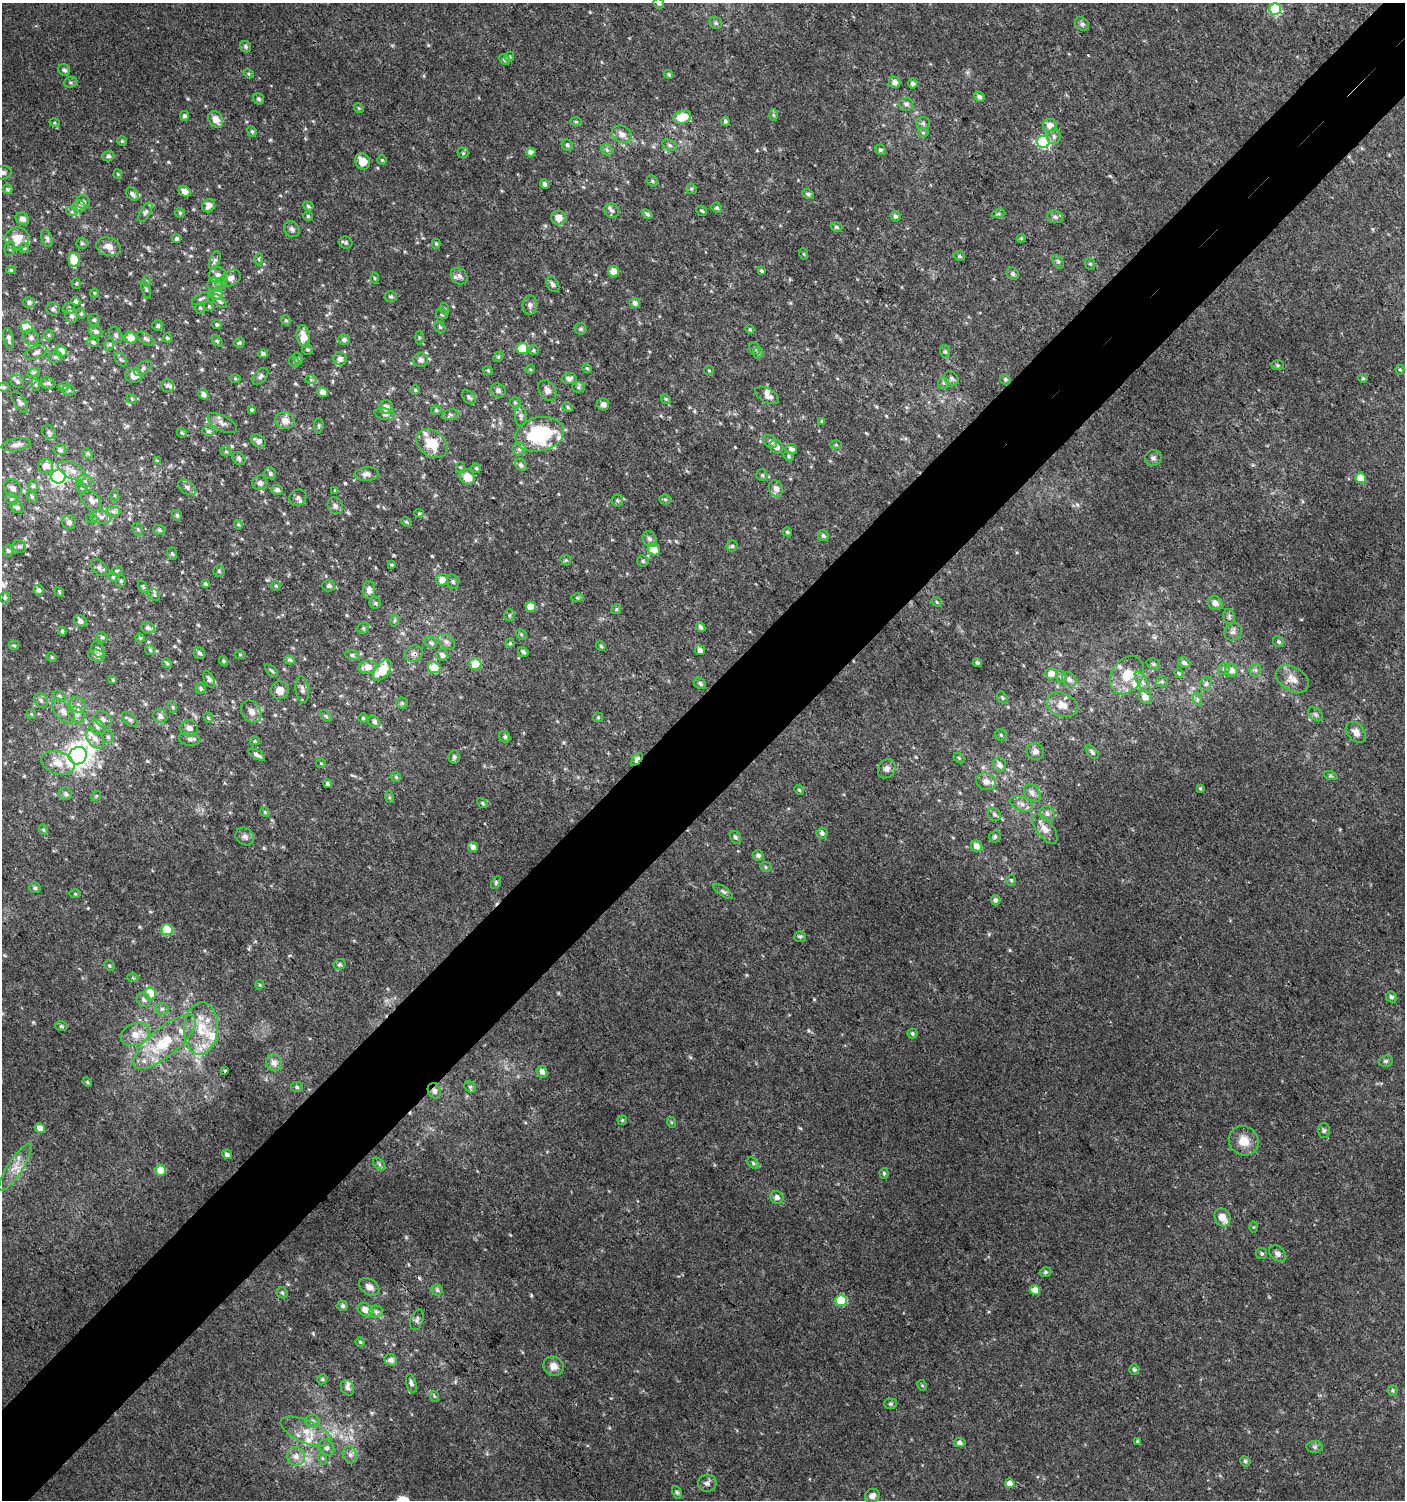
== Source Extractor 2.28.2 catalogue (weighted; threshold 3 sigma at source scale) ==
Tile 10 of 4 x 4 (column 2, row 3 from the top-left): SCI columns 1608-3010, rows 1531-3028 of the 6060 x 6084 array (HDU 1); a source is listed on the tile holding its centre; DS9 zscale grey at full resolution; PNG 1407 x 1502 px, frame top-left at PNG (2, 3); each listed source drawn as its Kron ellipse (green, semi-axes under 4 px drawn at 4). Shown black and unused: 8% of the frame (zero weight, under 3 of 4 exposures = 4% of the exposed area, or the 3 px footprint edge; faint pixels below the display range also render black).
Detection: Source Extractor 2.28.2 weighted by HDU 2 'WHT'; one run over the whole footprint, this tile lists its part. Background 0.00437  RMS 0.0021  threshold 0.00962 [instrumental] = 3 sigma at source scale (4.5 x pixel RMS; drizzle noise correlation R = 1.50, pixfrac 1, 0.0396/0.0396 arcsec/px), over >= 5 px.
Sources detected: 574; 3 cosmic-ray / hot-pixel residue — neither listed nor drawn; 29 inside a brighter listed object's ellipse — not listed separately; of the other 542, all 500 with FLUX_AUTO >= 0.236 (the completeness limit of this list) listed and drawn (42 fainter detections not listed), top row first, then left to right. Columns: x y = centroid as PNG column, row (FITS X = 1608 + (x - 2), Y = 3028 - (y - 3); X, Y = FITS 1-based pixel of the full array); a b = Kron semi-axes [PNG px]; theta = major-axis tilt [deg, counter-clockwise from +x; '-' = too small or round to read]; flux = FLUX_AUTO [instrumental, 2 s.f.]
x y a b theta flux
659 3 5 5 - 0.49
1275 9 6 6 - 16
716 23 6 5 - 0.49
1082 24 8 6 -43 0.58
246 47 6 5 - 0.45
509 57 5 4 - 0.41
504 60 6 4 -44 0.42
64 70 6 5 - 0.64
249 73 6 4 -35 0.28
669 74 5 4 - 0.3
70 82 6 5 - 0.42
895 82 6 5 - 1
913 83 5 4 - 0.67
979 97 5 4 - 0.59
259 99 6 5 - 0.44
906 104 7 6 - 0.67
359 108 5 4 - 0.27
773 115 6 4 -87 0.32
184 116 5 4 - 0.56
682 117 9 6 22 4.2
216 119 9 7 -56 2
576 121 6 4 -2 0.3
725 121 4 4 - 0.47
55 123 5 3 - 0.24
923 123 7 6 - 0.49
1050 126 7 6 - 1.9
252 131 5 4 - 0.34
923 133 6 4 -1 0.31
622 134 10 8 -31 1.5
1054 136 8 7 - 0.77
122 141 4 4 - 0.31
1043 142 6 6 - 27
567 145 6 5 - 0.44
670 145 8 5 -27 0.49
607 150 6 5 - 0.49
880 150 5 4 - 0.42
531 152 5 4 - 0.97
463 153 5 5 - 0.33
108 156 6 5 - 0.55
382 160 5 4 - 0.29
362 162 8 7 - 2.5
3 173 8 6 13 0.7
118 174 5 4 - 0.24
652 181 6 5 - 0.37
545 184 5 4 - 0.56
7 189 5 4 - 0.39
691 189 5 5 - 0.36
185 191 6 5 - 1.5
132 194 7 5 -51 0.64
808 194 6 4 -28 0.44
83 202 7 6 - 0.65
209 205 7 6 - 1.2
79 206 6 6 - 0.67
308 206 6 4 -18 0.35
717 208 5 4 - 0.35
612 211 7 7 - 0.67
702 211 6 4 -41 0.38
72 212 6 4 -18 0.35
145 212 11 5 59 0.56
180 213 5 5 - 0.34
647 214 6 4 -39 0.53
998 214 7 4 18 0.33
308 216 5 4 - 0.37
895 216 5 5 - 0.51
1055 217 8 6 -17 0.62
559 218 7 7 - 1.8
22 219 7 5 -32 0.95
836 227 6 4 -16 0.39
292 229 8 7 - 0.62
17 238 12 11 - 2.8
47 238 9 5 -69 0.58
1021 238 4 4 - 0.28
176 239 4 4 - 0.44
82 243 6 5 - 0.44
346 243 7 6 - 0.47
436 244 5 4 - 0.33
108 246 12 9 -17 1.8
24 248 5 5 - 0.35
10 249 7 5 90 0.48
804 254 6 3 -70 0.26
959 256 6 4 -16 0.4
259 259 6 4 -89 0.3
74 260 7 5 -84 4.8
215 260 9 5 67 0.56
1058 261 7 5 -63 0.41
1090 264 6 5 - 0.33
11 270 5 4 - 0.3
613 271 5 5 - 1.9
762 271 4 3 - 0.34
1013 274 6 5 - 0.42
218 275 9 8 - 1.3
459 276 9 7 -45 0.74
231 278 11 7 27 1.1
374 278 5 3 - 0.26
146 281 6 4 -88 0.27
221 283 6 5 - 0.46
76 284 5 4 - 0.29
553 284 8 5 -56 0.66
214 285 7 7 - 0.66
146 289 9 4 -71 0.37
94 293 5 4 - 0.26
217 294 6 6 - 1
391 297 6 5 - 0.46
201 299 10 5 27 0.5
76 301 5 4 - 0.65
220 301 9 4 -43 0.52
29 302 6 5 - 0.71
635 303 5 5 - 0.74
530 305 10 7 86 0.85
209 306 5 4 - 0.27
69 308 6 5 - 0.57
200 308 6 5 - 0.33
53 309 7 6 - 0.67
445 309 6 4 -71 0.27
81 314 5 4 - 0.32
442 314 6 5 - 0.35
71 316 7 6 - 0.72
94 320 5 5 - 0.45
286 320 5 4 - 0.28
158 325 5 5 - 0.5
217 325 5 4 - 0.37
26 327 6 5 - 6.7
440 327 6 5 - 0.32
581 329 6 5 - 0.45
750 329 4 4 - 0.24
96 331 7 5 -18 0.62
49 335 5 5 - 0.31
116 335 8 6 -62 0.56
303 336 11 6 -80 2.2
31 337 8 7 - 0.88
9 338 10 5 -80 0.88
131 338 6 5 - 2.2
167 338 4 4 - 0.34
419 338 7 3 -90 0.25
146 339 9 5 -32 0.58
344 340 6 5 - 0.53
217 341 6 4 -46 0.3
93 342 6 4 -19 0.5
239 343 5 5 - 0.33
110 344 7 4 71 0.41
307 349 6 5 - 0.4
522 349 6 5 - 5.8
755 349 6 5 - 0.39
533 350 5 4 - 0.35
61 351 6 5 - 1.6
945 352 6 5 - 0.38
36 353 12 6 22 0.9
758 353 5 5 - 0.4
263 354 5 4 - 0.57
55 357 7 5 1 0.44
498 357 6 4 48 0.29
121 359 8 5 -49 0.45
298 359 6 5 - 0.36
340 359 7 6 - 0.73
420 360 7 7 - 0.82
294 362 6 5 - 0.3
1277 365 6 5 - 0.34
143 368 10 6 36 0.66
587 368 5 4 - 0.28
530 369 4 4 - 0.26
488 370 5 4 - 0.24
709 370 5 4 - 0.27
1400 370 5 4 - 0.27
34 372 6 4 18 0.41
134 375 8 7 - 2
260 376 10 6 47 0.67
569 378 7 5 2 0.77
951 378 8 6 -46 0.56
1363 378 4 4 - 0.24
235 379 6 4 -1 0.24
311 379 6 4 -2 0.35
1005 379 5 5 - 0.41
17 381 7 6 - 0.56
48 383 7 5 -15 0.6
943 383 6 5 - 0.39
36 385 6 4 -71 0.31
168 385 6 6 - 0.54
64 386 5 3 - 0.25
4 387 6 4 -4 0.4
578 387 6 5 - 0.44
69 390 6 5 - 0.43
415 390 5 4 - 0.32
498 390 7 7 - 0.75
547 390 11 8 -56 1.1
323 392 5 5 - 1.2
203 394 5 5 - 0.97
767 395 13 7 -30 1.2
469 397 8 5 -50 0.6
132 399 6 4 -46 0.28
666 399 5 4 - 0.31
20 402 12 5 -54 0.64
515 402 5 5 - 0.28
603 404 6 6 - 0.93
386 407 7 6 - 1.3
568 407 6 4 -30 0.31
252 410 3 3 - 0.33
436 410 5 4 - 0.36
385 414 10 5 -11 0.64
450 415 8 5 9 0.47
521 416 10 6 -86 0.64
285 421 10 8 -17 1.7
822 421 4 4 - 0.29
222 423 16 7 -28 1.1
319 425 7 4 84 0.37
208 431 6 5 - 0.48
49 432 7 6 - 0.66
182 433 5 4 - 0.32
540 434 25 17 13 18
258 441 8 6 -33 0.98
770 441 7 5 -44 0.53
432 443 17 12 -36 5
16 445 15 6 10 0.98
836 445 6 4 -1 0.29
776 447 7 6 - 1.2
519 449 6 6 - 0.66
791 449 6 5 - 0.96
60 450 6 5 - 0.71
226 451 5 5 - 0.33
87 453 6 4 -44 0.34
789 456 5 4 - 0.3
239 458 7 5 -42 0.46
1153 458 8 8 - 0.64
157 461 4 4 - 0.3
521 465 7 5 -52 0.62
45 466 7 7 - 2
460 468 6 4 -87 0.32
476 468 5 4 - 0.3
72 471 15 7 -27 1.8
270 473 6 5 - 0.51
367 474 12 6 4 1.2
762 475 5 5 - 0.37
58 476 7 7 - 51
467 477 8 7 - 2.7
1361 478 5 5 - 3
85 481 7 6 - 0.76
260 483 7 7 - 0.73
33 486 6 5 - 0.41
187 487 10 6 -35 0.71
82 488 6 5 - 0.39
776 488 8 7 - 1.1
13 489 10 8 -50 0.9
277 490 6 5 - 0.57
335 491 3 3 - 0.24
114 495 6 4 90 0.32
32 497 6 5 - 0.34
298 498 9 7 34 0.74
11 499 6 5 - 0.51
665 499 5 5 - 0.35
91 500 12 8 -48 1.3
617 500 6 5 - 0.36
335 506 9 7 -58 0.71
17 507 7 5 -28 0.52
113 511 7 5 0 0.59
419 513 4 4 - 0.27
177 515 5 4 - 0.43
101 517 10 7 -18 0.98
92 519 6 3 -19 0.26
69 522 7 6 - 0.82
406 522 5 4 - 0.31
238 525 5 4 - 0.26
138 529 6 5 - 0.37
159 530 6 5 - 0.4
787 532 5 4 - 0.34
823 536 6 5 - 0.5
649 539 8 6 -67 0.75
19 546 7 6 - 0.52
732 546 5 5 - 0.4
654 550 6 5 - 2
8 551 6 5 - 0.41
172 554 6 5 - 0.41
566 560 6 5 - 0.31
643 561 5 5 - 0.41
391 565 3 3 - 0.27
99 567 9 6 -48 0.71
117 571 6 4 20 0.33
219 571 5 5 - 0.38
113 577 5 5 - 0.34
442 580 6 6 - 1.7
121 581 5 5 - 0.32
453 582 7 5 -74 0.46
205 584 4 3 - 0.39
276 586 5 4 - 0.27
329 586 6 5 - 0.48
143 587 6 4 -57 0.31
39 590 5 5 - 0.53
369 590 9 6 -89 1
59 592 5 4 - 0.28
154 595 6 5 - 0.41
5 597 5 5 - 0.46
577 598 6 4 -2 0.29
936 602 5 4 - 0.31
375 603 5 5 - 0.38
1215 603 8 6 -42 1.1
531 607 5 5 - 3.3
616 609 5 4 - 0.3
509 615 6 5 - 0.38
1229 617 7 5 -72 0.49
395 620 6 4 71 0.31
80 621 6 5 - 0.8
701 627 5 4 - 0.63
148 628 7 5 -22 0.7
363 628 6 5 - 0.37
62 631 4 4 - 0.29
1233 632 9 8 - 0.83
521 634 6 4 -45 0.31
102 637 6 4 -41 0.33
140 638 4 4 - 0.33
446 642 9 6 -38 0.8
1279 642 6 5 - 0.42
431 643 6 5 - 0.55
510 643 4 4 - 0.3
14 645 5 5 - 0.3
601 646 5 4 - 0.31
98 649 8 6 -63 0.96
150 650 5 5 - 0.3
700 650 5 5 - 0.83
523 652 5 4 - 0.55
200 653 6 5 - 0.57
240 654 6 4 -1 0.27
414 654 9 7 25 0.88
352 655 7 5 -11 0.47
442 655 6 5 - 0.86
97 656 8 6 -14 1
52 657 5 4 - 0.29
290 660 5 4 - 0.39
223 661 5 4 - 0.31
167 663 5 4 - 0.31
977 663 5 4 - 0.44
1184 663 6 5 - 0.67
475 664 6 6 - 5.1
1153 664 7 5 -21 0.39
368 667 9 6 7 2
434 668 6 5 - 4.9
1224 669 6 5 - 0.46
382 670 12 7 52 6.7
1255 670 6 6 - 0.47
272 671 8 3 -40 0.29
1231 671 6 6 - 1.4
1179 673 5 4 - 0.27
1051 674 6 6 - 1.7
1127 675 20 15 57 4.4
1061 677 6 5 - 0.4
209 679 9 5 -65 0.65
1292 679 18 11 -30 2.2
113 680 4 3 - 0.28
1069 680 8 6 -47 0.98
1142 682 12 5 -58 0.97
1162 682 6 5 - 0.39
700 683 6 5 - 0.51
1206 684 7 5 68 0.58
201 688 5 5 - 0.37
302 689 13 6 -82 0.95
280 690 9 9 - 1.7
59 696 7 4 -28 0.41
1145 697 7 6 - 1.9
1002 698 7 5 -57 0.35
1197 699 7 4 -72 0.44
41 700 8 6 -55 0.62
402 703 5 5 - 0.36
78 705 8 7 - 1
1062 705 16 11 -21 2.3
173 707 6 4 -71 0.31
63 711 15 7 -49 1.5
251 712 11 9 -58 1.5
31 714 5 4 - 0.28
1316 714 8 5 -41 0.5
76 715 9 7 -44 1.1
160 716 7 6 - 0.99
326 716 7 4 -45 0.32
598 717 5 5 - 0.24
208 718 5 4 - 0.31
363 718 5 5 - 0.3
103 719 9 7 -40 0.9
130 720 9 5 -42 0.58
374 722 7 5 -40 0.62
97 727 8 6 -32 0.76
189 728 9 8 - 1.3
1356 732 12 8 -46 1.6
1001 735 6 5 - 0.33
108 737 6 6 - 0.42
505 737 6 5 - 0.48
95 738 11 7 -51 1.5
190 739 11 7 -7 0.82
254 741 5 4 - 0.28
1035 751 9 8 - 0.99
1092 752 8 5 -49 0.5
257 755 9 4 -31 0.78
78 756 9 8 - 170
454 757 7 5 83 0.51
959 758 6 4 -45 0.27
637 759 7 3 48 1.6
58 763 17 11 -19 2.6
321 763 5 4 - 0.24
999 765 7 6 - 1.2
887 769 10 8 58 1
1331 776 7 4 -18 0.34
396 777 5 5 - 0.31
986 782 10 8 -22 1.4
328 784 5 4 - 0.37
1200 788 3 3 - 0.26
799 790 5 4 - 0.28
1032 793 10 7 -53 1
66 794 6 6 - 0.58
96 796 5 4 - 0.26
389 797 6 4 -71 0.29
482 803 6 4 -38 0.33
1021 804 12 7 -22 1.2
265 812 5 4 - 0.26
1047 813 8 7 - 0.72
994 814 7 6 - 0.49
1045 829 18 8 -52 1.9
43 830 5 4 - 0.28
822 833 5 5 - 0.79
245 836 10 8 -36 0.92
735 837 7 5 -57 0.45
995 837 6 6 - 0.44
977 846 6 5 - 1.6
473 847 5 5 - 1
758 855 5 5 - 0.57
766 867 6 5 - 0.38
1011 880 5 4 - 0.3
496 882 7 4 65 0.34
35 888 6 5 - 0.45
723 891 11 4 -35 0.55
75 894 6 4 -1 0.26
996 900 5 4 - 0.51
167 930 5 5 - 8.4
800 937 6 5 - 0.39
340 964 6 5 - 0.44
109 966 5 4 - 0.32
133 978 5 3 - 0.27
260 985 5 3 - 0.24
150 993 6 6 - 4.1
1391 997 5 5 - 0.54
144 1000 7 6 - 0.7
162 1009 6 6 - 0.61
61 1026 6 4 -15 0.4
201 1028 26 17 85 6.8
913 1033 5 5 - 0.38
135 1034 15 11 24 2.9
164 1042 39 14 39 11
1386 1061 7 5 14 0.43
274 1063 9 7 -56 1.2
225 1071 3 3 - 0.38
542 1072 6 5 - 1
87 1082 5 4 - 0.28
297 1087 6 5 - 0.35
470 1087 6 5 - 0.4
434 1091 8 6 -66 0.79
622 1120 4 4 - 0.27
671 1122 6 4 -71 0.24
40 1128 5 5 - 1.5
1324 1130 7 5 90 0.45
1244 1141 15 14 - 3.2
227 1154 5 4 - 0.72
753 1163 7 4 -46 0.37
379 1164 7 4 -46 0.42
15 1167 28 7 57 2.9
161 1170 5 5 - 4.6
884 1173 5 4 - 0.35
777 1197 7 6 - 0.91
1222 1217 9 8 - 2.1
1253 1227 6 4 90 0.25
1262 1254 5 5 - 0.41
1278 1254 10 7 -41 0.85
1045 1272 6 4 17 0.39
369 1287 11 7 -33 1.3
437 1290 5 5 - 0.46
1035 1290 5 5 - 2
282 1293 6 5 - 0.43
841 1300 5 5 - 11
343 1306 5 5 - 0.52
365 1310 8 6 -32 1.7
376 1312 6 6 - 0.59
417 1320 11 6 71 0.66
360 1342 4 4 - 0.3
391 1360 6 5 - 0.86
554 1366 10 9 - 1.7
1134 1370 5 5 - 0.41
322 1379 5 4 - 0.3
411 1383 9 5 -76 0.64
922 1385 6 4 -61 0.35
348 1388 8 6 -63 0.87
1393 1391 5 5 - 0.35
434 1396 5 3 - 0.24
890 1404 6 5 - 0.41
312 1421 6 6 - 0.61
306 1432 27 11 -24 3.7
1138 1442 3 3 - 0.4
960 1443 5 4 - 0.74
1314 1447 8 6 -1 0.5
327 1448 9 7 -62 1.1
350 1455 9 6 -74 0.91
296 1456 9 9 - 1.5
322 1458 6 4 -70 0.33
1245 1461 5 5 - 0.38
707 1483 9 8 - 0.83
1010 1483 5 4 - 1.5
677 1492 7 4 -62 0.39
872 1496 7 6 - 1.1
Overlapping masked pixels (flux is a lower limit): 5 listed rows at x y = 540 434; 414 654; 257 755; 637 759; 434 1091
Isophote crosses this tile's border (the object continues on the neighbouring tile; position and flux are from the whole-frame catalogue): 2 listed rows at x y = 659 3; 3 173